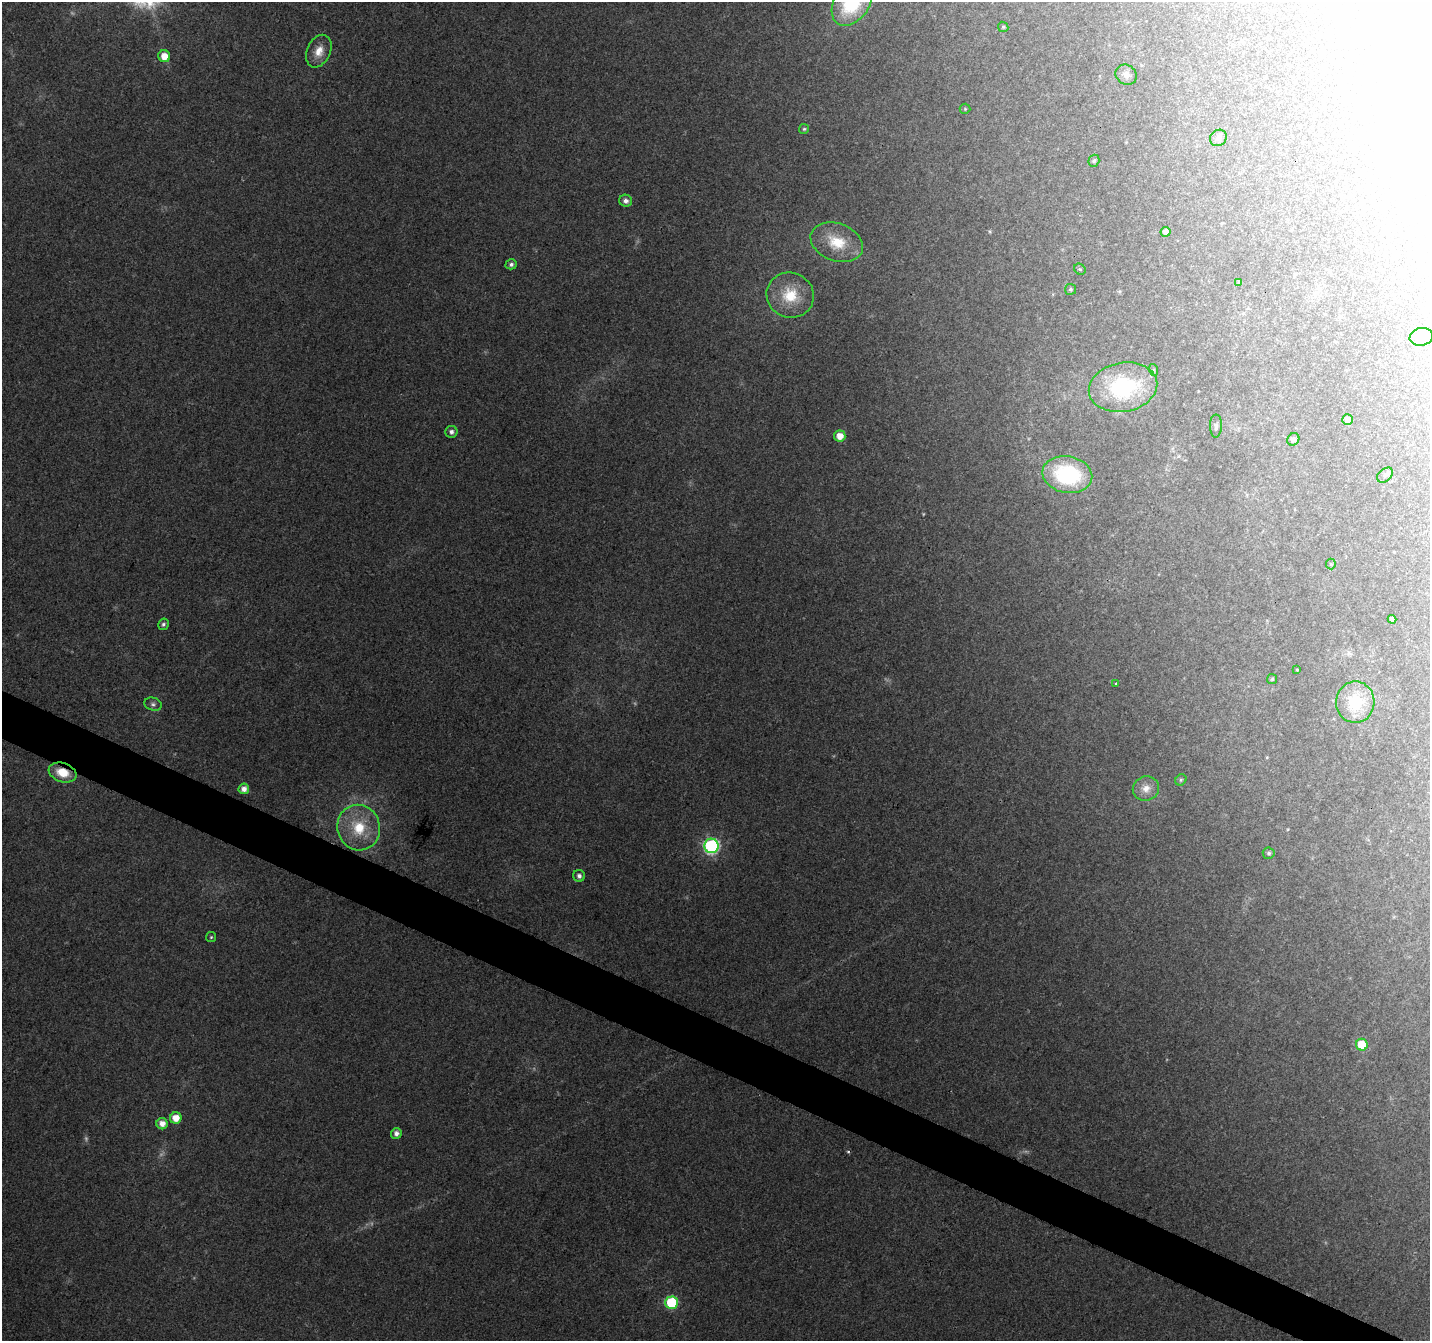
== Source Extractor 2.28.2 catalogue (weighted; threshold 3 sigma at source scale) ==
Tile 6 of 4 x 4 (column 2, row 2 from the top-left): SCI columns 1437-2864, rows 2950-4288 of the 5729 x 5834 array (HDU 1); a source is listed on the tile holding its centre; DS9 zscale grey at full resolution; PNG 1432 x 1343 px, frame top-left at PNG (2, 2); each listed source drawn as its Kron ellipse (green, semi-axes under 4 px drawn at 4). Shown black and unused: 3% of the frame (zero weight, under 3 of 4 exposures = <1% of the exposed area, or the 3 px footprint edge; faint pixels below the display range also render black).
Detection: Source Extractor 2.28.2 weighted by HDU 2 'WHT'; one run over the whole footprint, this tile lists its part. Background 0.104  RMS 0.0058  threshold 0.026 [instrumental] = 3 sigma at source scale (4.5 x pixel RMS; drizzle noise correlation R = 1.50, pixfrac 1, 0.0396/0.0396 arcsec/px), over >= 5 px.
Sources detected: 54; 4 too faint to see at this stretch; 1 cosmic-ray / hot-pixel residue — neither listed nor drawn; the other 49 listed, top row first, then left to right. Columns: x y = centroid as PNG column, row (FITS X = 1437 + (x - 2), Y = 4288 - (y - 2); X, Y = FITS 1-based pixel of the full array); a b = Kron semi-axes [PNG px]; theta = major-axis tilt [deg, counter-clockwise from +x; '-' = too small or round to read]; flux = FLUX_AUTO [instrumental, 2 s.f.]
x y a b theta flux
852 2 25 17 56 44
1003 27 5 5 - 0.84
319 51 17 11 65 7.6
164 56 6 6 - 7.6
1126 75 11 9 -35 3.4
965 109 5 5 - 0.72
804 129 5 5 - 0.93
1218 138 9 7 43 2.1
1094 161 6 5 - 1.2
626 201 6 6 - 2.5
1166 232 5 5 - 2.2
837 242 27 18 -20 18
511 264 6 5 - 1.6
1080 269 6 5 - 0.76
1239 282 4 4 - 0.77
1070 289 5 5 - 1.1
790 295 24 22 -22 20
1421 337 12 8 11 3.9
1154 370 6 4 -72 0.86
1123 387 34 24 10 56
1348 420 5 5 - 2.5
1216 426 11 6 89 1.9
451 432 6 6 - 1.9
840 436 5 5 - 6.8
1293 439 6 5 - 1.7
1067 475 25 18 -10 54
1385 475 9 6 40 2
1331 564 5 5 - 0.79
1392 619 4 4 - 2.1
163 624 6 5 - 1.3
1297 670 3 2 - 0.44
1272 679 5 5 - 0.95
1116 683 3 2 - 0.74
1355 702 21 19 87 21
153 704 9 6 -18 1.8
63 772 14 9 -20 12
1181 780 6 5 - 0.94
244 789 5 5 - 4.4
1146 789 13 12 - 5.8
359 828 23 21 -69 24
711 846 7 7 - 140
1269 853 6 5 - 1.3
579 876 6 6 - 2.1
211 937 5 5 - 0.79
1362 1045 6 6 - 18
176 1118 6 5 - 8
162 1124 5 5 - 5.4
396 1133 5 5 - 2.7
671 1303 6 6 - 49
Overlapping masked pixels (flux is a lower limit): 1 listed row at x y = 63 772
Isophote crosses this tile's border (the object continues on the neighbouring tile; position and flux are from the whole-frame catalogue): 1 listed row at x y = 852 2